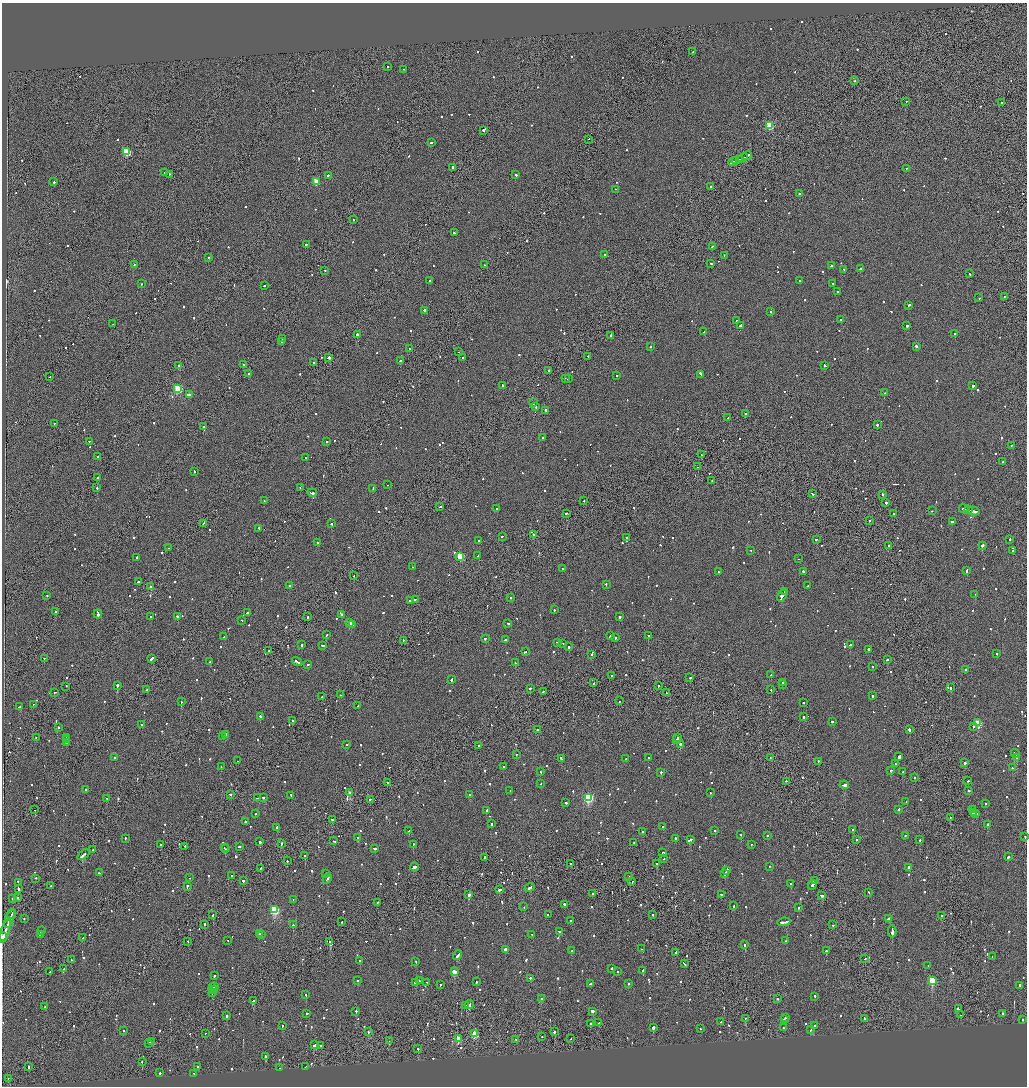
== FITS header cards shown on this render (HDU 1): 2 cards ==
NAXIS1  =                 2050
NAXIS2  =                 2168

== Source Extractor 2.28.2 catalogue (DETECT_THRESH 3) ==
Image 2050 x 2168 px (HDU 1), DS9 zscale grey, zoomed out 1/2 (1 PNG px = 2 x 2 image px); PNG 1029 x 1088 px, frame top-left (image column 2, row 2168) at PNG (2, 3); each listed source drawn as its Kron ellipse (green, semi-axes under 4 px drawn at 4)
Background -0.0565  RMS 0.066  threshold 0.199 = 3 sigma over >= 5 px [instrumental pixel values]
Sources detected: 1182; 46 cannot appear on this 1/2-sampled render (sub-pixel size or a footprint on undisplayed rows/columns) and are neither listed nor drawn; of the other 1136, the 500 brightest by FLUX_AUTO listed and drawn (636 fainter detections omitted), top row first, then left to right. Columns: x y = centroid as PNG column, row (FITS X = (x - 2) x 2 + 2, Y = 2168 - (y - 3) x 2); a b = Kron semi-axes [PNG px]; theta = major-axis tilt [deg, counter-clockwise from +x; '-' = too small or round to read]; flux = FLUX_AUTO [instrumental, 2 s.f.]
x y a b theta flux
693 52 2 1 - 530
388 67 2 2 - 220
404 70 2 1 - 120
855 81 2 2 - 97
906 102 2 2 - 260
1002 103 2 2 - 130
770 126 3 3 - 630
484 131 3 2 - 840
589 140 2 1 - 180
431 143 2 2 - 120
127 152 3 3 - 840
747 156 5 2 - 380
743 158 5 1 - 330
739 160 2 1 - 190
736 161 2 2 - 1000
733 162 5 2 - 380
453 168 2 2 - 240
906 169 2 2 - 100
165 173 2 1 - 95
169 175 2 2 - 140
516 175 3 2 - 180
329 176 3 2 - 120
54 182 2 2 - 110
316 182 3 3 - 470
711 187 2 2 - 130
615 190 2 2 - 96
799 194 2 2 - 1100
353 220 2 2 - 180
454 233 2 2 - 94
307 245 2 1 - 190
712 247 2 2 - 87
605 255 2 2 - 110
724 256 2 2 - 100
208 258 2 2 - 91
711 264 2 2 - 90
134 265 2 2 - 160
485 265 2 2 - 89
831 266 2 2 - 350
860 269 2 2 - 640
844 270 2 2 - 120
325 271 2 1 - 280
970 274 2 2 - 170
429 281 2 2 - 200
800 281 2 2 - 90
141 284 2 2 - 130
833 284 2 1 - 100
264 286 2 2 - 170
838 292 2 2 - 83
1004 297 2 1 - 130
979 298 2 2 - 130
909 306 3 2 - 140
424 311 2 2 - 170
771 312 2 2 - 210
840 320 2 2 - 96
737 321 2 2 - 100
113 324 2 2 - 92
740 326 3 2 - 170
907 326 2 2 - 330
704 332 2 2 - 170
954 334 2 2 - 180
357 335 2 2 - 930
611 336 2 2 - 380
282 339 2 2 - 110
282 342 2 2 - 210
650 347 2 2 - 140
916 347 2 2 - 210
410 349 3 2 - 170
459 352 2 2 - 150
588 357 2 2 - 130
329 358 2 2 - 810
462 358 2 2 - 120
400 361 2 2 - 260
314 363 2 2 - 96
243 365 2 2 - 170
179 366 2 2 - 510
824 366 3 2 - 210
549 371 2 2 - 470
249 374 2 2 - 160
700 375 4 2 - 210
617 376 2 2 - 110
50 377 2 1 - 180
565 379 2 1 - 230
568 379 2 2 - 150
502 386 2 2 - 390
973 386 2 2 - 570
178 389 3 3 - 930
884 393 2 2 - 94
189 395 3 2 - 200
533 403 2 2 - 400
536 407 2 2 - 190
546 411 2 2 - 130
745 414 2 2 - 98
728 418 2 2 - 110
54 424 2 1 - 89
877 425 2 2 - 280
203 427 2 2 - 97
542 438 2 2 - 170
89 442 2 2 - 99
326 442 2 2 - 110
1011 446 2 2 - 92
701 455 2 2 - 89
98 457 2 2 - 110
306 458 2 2 - 97
1003 462 2 2 - 86
697 467 2 1 - 89
194 472 2 2 - 130
98 478 2 2 - 150
712 481 2 1 - 83
388 485 2 2 - 140
97 488 2 2 - 94
300 488 2 1 - 130
373 489 3 2 - 140
312 493 4 2 - 280
812 494 3 2 - 130
883 495 3 2 - 170
264 501 2 2 - 90
584 501 2 2 - 120
886 503 2 2 - 210
440 507 2 1 - 110
497 509 2 2 - 190
964 509 5 2 - 380
969 510 3 2 - 260
932 511 2 2 - 140
974 511 6 2 -11 340
566 514 2 2 - 170
894 514 2 2 - 110
869 521 2 2 - 110
952 522 3 2 - 220
203 524 3 2 - 110
332 524 2 2 - 200
259 529 2 2 - 110
533 535 2 2 - 150
502 537 2 2 - 110
626 538 2 2 - 110
816 540 2 2 - 130
1010 540 2 2 - 300
479 541 2 2 - 130
317 543 2 2 - 280
888 546 2 1 - 270
982 546 3 2 - 880
168 548 2 2 - 97
751 551 2 2 - 110
1013 551 2 2 - 90
478 556 2 2 - 170
460 557 3 3 - 580
137 558 2 2 - 460
798 559 2 1 - 130
412 567 2 1 - 96
563 569 2 2 - 280
967 571 3 2 - 140
718 572 2 2 - 90
803 572 2 2 - 270
354 576 2 1 - 150
138 582 2 2 - 150
606 585 2 2 - 110
289 586 2 2 - 590
808 586 2 2 - 140
151 587 2 2 - 120
784 592 3 2 - 210
975 595 3 1 - 270
47 596 2 2 - 120
782 596 6 3 57 730
511 598 2 2 - 230
415 600 3 1 - 120
410 601 3 2 - 170
554 610 2 2 - 93
56 612 2 2 - 150
247 613 2 2 - 130
98 615 4 2 - 560
341 615 2 2 - 97
151 617 2 2 - 110
178 617 3 2 - 250
308 617 2 2 - 290
620 617 2 2 - 320
242 621 2 2 - 110
349 623 2 2 - 210
508 624 2 2 - 120
353 625 3 2 - 150
327 635 3 2 - 110
610 636 3 2 - 130
648 636 2 2 - 440
224 637 2 2 - 170
616 638 2 2 - 160
485 639 3 2 - 110
505 640 2 2 - 120
403 641 2 1 - 160
558 643 3 2 - 270
563 644 2 2 - 100
301 645 2 2 - 770
850 645 2 2 - 510
323 646 3 2 - 150
569 647 2 2 - 260
868 650 2 2 - 390
269 651 2 2 - 100
525 652 3 2 - 170
997 654 2 2 - 180
591 655 2 2 - 140
44 659 2 2 - 150
151 659 4 2 - 540
887 660 2 2 - 200
210 662 2 1 - 97
297 662 5 2 - 290
515 663 2 2 - 140
308 665 2 2 - 100
873 667 2 2 - 260
965 670 2 2 - 160
770 675 2 1 - 83
611 676 2 2 - 110
689 678 3 2 - 610
452 680 3 2 - 200
593 683 2 1 - 200
782 683 3 2 - 310
782 685 2 2 - 240
117 686 2 2 - 2000
658 686 2 2 - 150
66 687 2 1 - 180
950 688 2 2 - 97
530 689 2 2 - 180
147 690 3 2 - 210
771 690 2 1 - 340
543 692 2 2 - 120
55 693 2 2 - 96
667 693 2 2 - 300
340 695 2 1 - 180
872 696 2 2 - 610
322 697 2 1 - 140
619 701 2 2 - 330
182 702 2 1 - 130
803 703 2 2 - 120
34 705 3 2 - 200
358 706 3 1 - 110
19 707 3 2 - 310
260 717 2 2 - 210
804 717 3 2 - 120
292 721 2 2 - 580
832 722 2 2 - 160
978 723 3 3 - 560
142 725 2 2 - 490
973 727 2 2 - 140
58 728 2 2 - 130
537 730 2 2 - 92
909 730 2 2 - 350
226 735 3 2 - 250
223 737 3 2 - 260
36 738 2 2 - 87
66 738 2 1 - 150
678 738 2 2 - 550
66 740 3 2 - 190
677 740 2 1 - 290
66 743 3 2 - 420
347 745 2 2 - 180
680 745 2 2 - 420
479 746 2 1 - 100
1015 754 4 2 - 230
516 755 2 2 - 130
899 757 3 2 - 870
114 758 2 1 - 120
648 758 2 1 - 320
770 758 2 1 - 84
1017 758 2 2 - 350
561 759 3 2 - 220
626 759 3 2 - 300
237 761 2 2 - 99
818 762 2 2 - 150
965 763 2 2 - 3800
895 764 2 2 - 150
221 767 2 2 - 190
503 767 2 2 - 120
1012 768 2 2 - 110
891 771 3 2 - 120
540 772 2 2 - 130
903 772 2 2 - 250
661 773 2 2 - 220
915 778 2 2 - 130
968 781 2 2 - 140
786 782 2 2 - 91
387 783 2 2 - 110
541 784 2 2 - 170
844 785 5 2 - 510
85 790 2 2 - 84
510 791 2 2 - 170
969 791 2 2 - 89
350 793 3 2 - 200
710 793 2 2 - 91
230 795 3 2 - 170
470 795 2 2 - 320
291 796 2 2 - 110
258 798 3 2 - 160
264 798 2 2 - 580
588 798 3 3 - 1700
107 799 2 2 - 97
370 800 2 2 - 140
906 802 2 1 - 92
566 803 2 2 - 270
986 804 2 2 - 110
35 810 2 1 - 110
899 810 2 2 - 150
972 810 3 2 - 520
487 811 2 2 - 110
973 813 2 2 - 240
256 814 2 2 - 83
976 814 2 2 - 270
950 818 2 1 - 130
332 820 3 2 - 170
245 822 2 2 - 230
492 824 2 2 - 180
988 825 2 2 - 220
663 827 2 2 - 180
277 828 2 2 - 590
853 830 2 2 - 140
409 831 3 2 - 160
714 831 2 2 - 260
643 832 2 2 - 360
741 835 2 2 - 87
767 836 2 2 - 130
905 836 2 2 - 200
1025 837 2 2 - 120
358 838 2 2 - 180
125 839 2 2 - 170
676 839 3 2 - 150
690 840 4 2 - 490
857 840 2 2 - 94
920 840 2 2 - 110
334 841 2 2 - 99
260 842 2 2 - 870
634 843 2 2 - 160
281 844 2 1 - 280
161 845 2 2 - 200
413 845 2 2 - 500
752 845 2 2 - 120
185 847 2 1 - 280
239 847 2 2 - 510
224 848 2 1 - 110
225 849 2 2 - 110
374 849 3 2 - 240
93 850 2 2 - 140
663 853 2 2 - 570
84 855 7 2 36 430
305 856 2 2 - 250
1009 857 3 2 - 220
484 858 2 2 - 130
664 859 2 1 - 150
287 861 2 2 - 220
570 864 2 2 - 100
657 864 2 2 - 720
414 867 4 2 - 490
769 867 2 2 - 88
909 868 2 2 - 87
261 869 2 1 - 96
726 871 3 2 - 360
99 873 3 2 - 180
326 874 2 2 - 120
725 874 4 2 - 320
231 876 2 2 - 99
629 877 3 2 - 190
190 878 2 1 - 84
36 879 2 2 - 84
327 879 5 2 - 220
243 881 3 2 - 130
814 881 3 2 - 340
632 882 2 2 - 92
18 883 3 2 - 510
791 884 2 2 - 120
812 885 5 2 - 520
51 886 2 1 - 100
187 887 3 2 - 210
529 888 5 2 - 450
19 889 2 2 - 360
500 890 3 2 - 380
869 893 2 2 - 93
592 894 2 2 - 93
469 895 2 2 - 2300
721 895 2 2 - 130
821 896 3 2 - 270
17 898 2 2 - 140
12 899 2 2 - 220
293 900 2 2 - 93
377 903 2 1 - 170
564 905 2 2 - 170
734 906 2 2 - 130
524 907 2 2 - 99
799 908 2 2 - 84
274 910 3 3 - 1200
11 914 4 1 - 320
213 915 3 2 - 130
548 915 2 2 - 130
652 915 2 1 - 440
942 916 3 2 - 390
9 919 9 1 70 940
24 919 2 2 - 130
889 919 4 2 - 230
571 921 3 2 - 150
342 922 2 1 - 130
784 922 7 2 7 930
205 925 2 1 - 150
293 925 2 2 - 350
833 925 2 2 - 120
5 930 12 1 70 1200
41 931 2 2 - 340
559 932 3 2 - 170
892 932 6 2 89 860
259 934 2 2 - 190
40 935 2 2 - 98
262 935 2 2 - 160
532 935 2 1 - 92
3 938 5 2 - 460
82 938 2 2 - 130
228 941 2 2 - 110
786 941 2 1 - 99
188 942 2 1 - 96
330 942 2 2 - 140
745 945 2 2 - 510
642 949 2 2 - 98
505 950 2 2 - 1100
571 951 2 2 - 100
826 951 2 2 - 150
676 953 3 2 - 230
458 956 5 2 - 550
992 957 2 1 - 310
865 959 2 1 - 160
71 960 2 2 - 98
360 961 2 2 - 94
416 962 2 2 - 84
684 964 4 2 - 520
928 966 2 2 - 170
64 969 2 2 - 410
611 969 3 2 - 110
643 971 2 2 - 400
50 972 2 1 - 95
454 972 3 3 - 300
618 972 2 2 - 92
214 976 2 2 - 200
530 979 2 2 - 250
358 981 2 2 - 91
419 981 2 2 - 90
932 981 3 3 - 750
427 982 2 2 - 88
476 982 2 1 - 220
415 983 2 2 - 340
590 984 2 2 - 100
628 984 2 2 - 180
440 985 2 2 - 130
1020 986 2 2 - 300
214 987 2 1 - 210
212 988 2 1 - 96
213 990 2 1 - 180
212 993 3 1 - 250
306 995 2 2 - 220
815 997 2 2 - 120
541 999 2 1 - 460
777 999 2 2 - 180
253 1001 3 2 - 170
469 1005 4 2 - 1000
466 1006 2 2 - 140
45 1007 2 2 - 140
958 1009 3 2 - 190
356 1012 2 2 - 190
593 1012 2 2 - 2900
307 1014 2 2 - 220
1003 1014 3 2 - 130
960 1015 2 1 - 130
226 1016 3 1 - 800
785 1018 2 2 - 100
745 1019 2 2 - 92
864 1019 2 2 - 410
784 1020 3 2 - 250
1022 1020 2 2 - 310
721 1022 2 2 - 270
599 1023 3 2 - 260
590 1024 3 2 - 100
282 1026 2 2 - 110
814 1026 2 2 - 600
653 1028 2 2 - 2200
783 1028 2 2 - 93
700 1029 2 2 - 150
811 1030 2 2 - 140
123 1031 2 2 - 190
368 1032 2 1 - 310
554 1032 2 2 - 210
205 1034 2 2 - 92
475 1034 3 3 - 410
542 1037 2 1 - 83
458 1039 3 2 - 300
571 1039 2 1 - 90
516 1040 2 2 - 100
389 1041 2 1 - 150
152 1042 2 2 - 220
149 1044 4 2 - 500
315 1045 4 2 - 320
321 1046 2 2 - 490
418 1049 2 2 - 300
266 1057 2 2 - 1000
142 1062 2 2 - 160
29 1067 2 2 - 300
198 1067 2 2 - 99
305 1067 2 1 - 360
280 1068 2 2 - 230
160 1073 2 2 - 220
194 1074 2 1 - 120
8 1079 2 1 - 150
At the frame edge (FLAGS 8, measured only in part): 1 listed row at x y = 1025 837
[636 fainter detections neither listed nor drawn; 46 sub-pixel or undisplayed-footprint detections neither listed nor drawn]